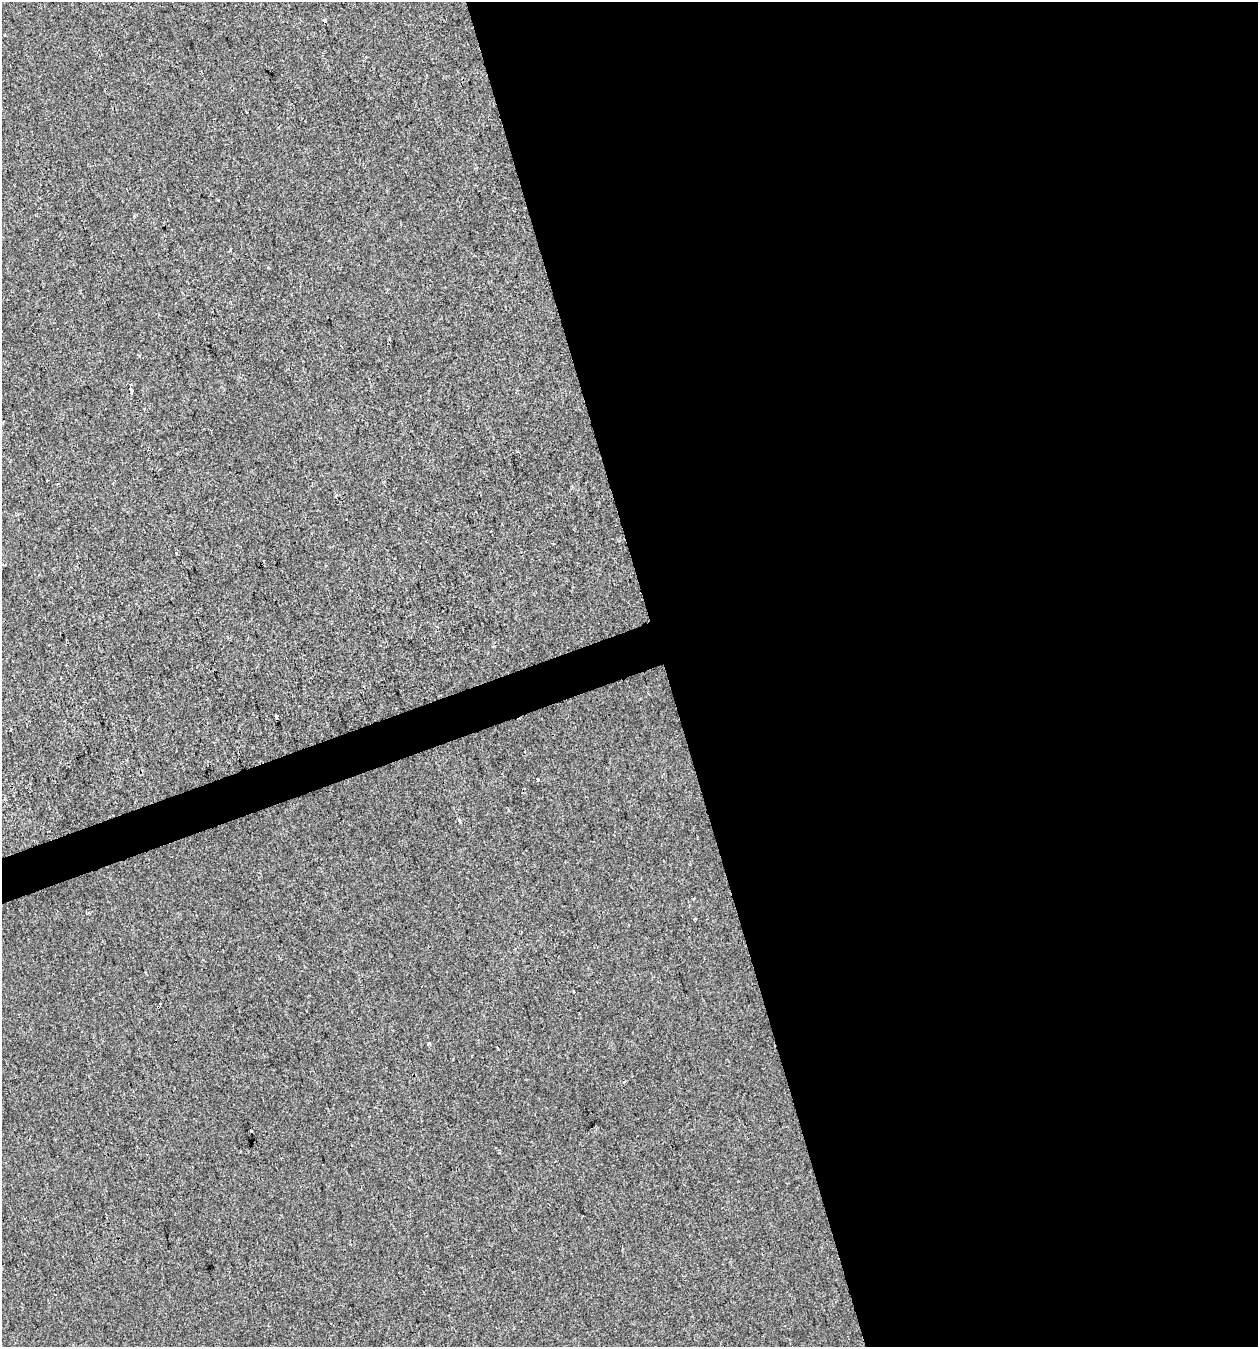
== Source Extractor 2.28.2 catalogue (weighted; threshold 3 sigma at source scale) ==
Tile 8 of 4 x 4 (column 4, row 2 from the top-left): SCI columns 3883-5138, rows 2689-4033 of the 5201 x 5378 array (HDU 1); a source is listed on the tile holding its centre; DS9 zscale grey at full resolution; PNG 1260 x 1349 px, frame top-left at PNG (2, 2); no overlay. Shown black and unused: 49% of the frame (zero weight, under 2 of 3 exposures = <1% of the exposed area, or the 3 px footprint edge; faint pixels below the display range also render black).
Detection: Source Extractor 2.28.2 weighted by HDU 2 'WHT'; one run over the whole footprint, this tile lists its part. Background -8.94e-04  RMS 0.0042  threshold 0.0189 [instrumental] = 3 sigma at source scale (4.5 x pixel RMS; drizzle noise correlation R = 1.50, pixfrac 1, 0.0396/0.0396 arcsec/px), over >= 5 px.
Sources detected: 15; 5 cosmic-ray / hot-pixel residue — not listed; the other 10 listed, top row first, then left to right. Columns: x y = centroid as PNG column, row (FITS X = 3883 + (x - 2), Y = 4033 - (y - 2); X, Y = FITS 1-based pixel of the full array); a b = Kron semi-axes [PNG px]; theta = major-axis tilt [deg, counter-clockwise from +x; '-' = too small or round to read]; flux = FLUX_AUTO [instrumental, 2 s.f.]
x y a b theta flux
131 391 4 3 - 6
176 553 3 3 - 1.4
276 717 4 3 - 8
537 780 3 3 - 1.9
459 821 4 3 - 1
695 919 3 3 - 0.52
160 1003 3 3 - 0.82
429 1043 4 3 - 0.56
625 1082 4 2 - 0.56
251 1131 3 3 - 1.7
Overlapping masked pixels (flux is a lower limit): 1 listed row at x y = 131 391